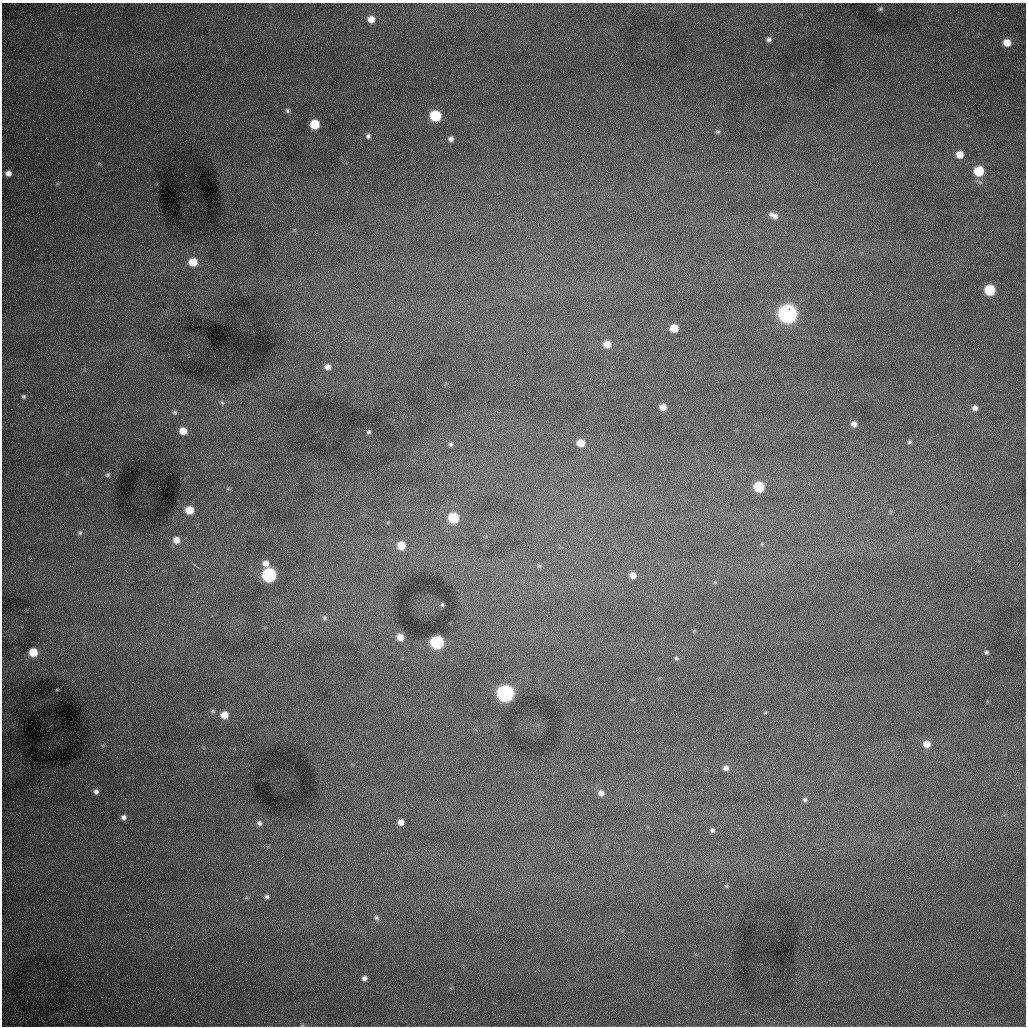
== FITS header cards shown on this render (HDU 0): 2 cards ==
NAXIS1  =                 1024 /fastest changing axis
NAXIS2  =                 1024 /next to fastest changing axis

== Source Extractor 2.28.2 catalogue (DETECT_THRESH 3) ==
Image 1024 x 1024 px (HDU 0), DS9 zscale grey, 1 PNG px = 1 image px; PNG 1028 x 1028 px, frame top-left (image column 1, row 1024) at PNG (2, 3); no overlay
Background 1000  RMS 13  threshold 37.9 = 3 sigma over >= 5 px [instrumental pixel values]
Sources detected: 73; all 73 listed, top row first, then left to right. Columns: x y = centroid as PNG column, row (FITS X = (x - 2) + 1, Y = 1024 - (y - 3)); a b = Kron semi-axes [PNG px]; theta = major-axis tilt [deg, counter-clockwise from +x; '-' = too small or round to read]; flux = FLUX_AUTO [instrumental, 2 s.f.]
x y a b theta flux
880 9 6 5 - 1600
371 19 7 6 - 8700
769 39 6 6 - 2800
1007 43 7 6 - 12000
288 110 6 5 - 1800
435 116 7 7 - 59000
314 124 7 6 - 34000
718 132 5 5 - 1500
368 136 5 5 - 2200
451 139 5 5 - 3600
960 155 6 6 - 11000
979 171 7 6 - 41000
8 173 6 5 - 4800
57 184 6 4 19 910
773 215 11 6 -30 5800
193 262 8 7 - 18000
990 290 7 7 - 59000
788 314 9 8 - 740000
674 328 6 6 - 18000
607 344 7 6 - 10000
328 367 7 6 - 4800
24 396 5 5 - 1600
222 403 7 5 -67 1500
663 407 6 6 - 8400
975 408 6 6 - 3700
175 412 7 6 - 2100
854 424 6 6 - 4800
183 431 7 6 - 12000
368 432 4 3 - 1300
909 442 6 5 - 1600
581 443 6 6 - 14000
451 444 6 6 - 1900
108 475 6 5 - 1600
759 487 7 7 - 50000
228 489 6 3 19 900
189 510 7 6 - 15000
454 518 7 7 - 50000
388 522 6 3 19 860
80 533 7 7 - 2100
176 540 7 7 - 7600
762 544 6 4 45 1000
401 545 7 7 - 18000
265 563 7 6 - 5800
539 566 7 5 -61 1500
269 575 7 7 - 190000
633 575 7 6 - 6600
442 605 4 3 - 1100
325 618 7 7 - 2500
694 631 6 3 18 720
400 637 6 6 - 9600
437 642 7 7 - 150000
33 652 6 6 - 20000
986 652 5 5 - 1800
676 658 7 5 -23 1700
57 690 3 2 - 620
505 693 8 7 - 450000
213 711 6 5 - 1600
765 712 6 4 1 860
224 715 7 7 - 12000
927 744 8 7 - 8500
726 768 7 6 - 4000
96 792 7 6 - 3300
601 793 7 7 - 4800
805 800 6 5 - 1900
123 817 6 5 - 3600
401 822 5 5 - 5700
259 823 7 7 - 3000
712 830 6 6 - 2100
851 877 2 2 - 540
726 886 5 5 - 1000
267 897 6 5 - 2100
376 918 7 6 - 2100
364 978 5 5 - 3500